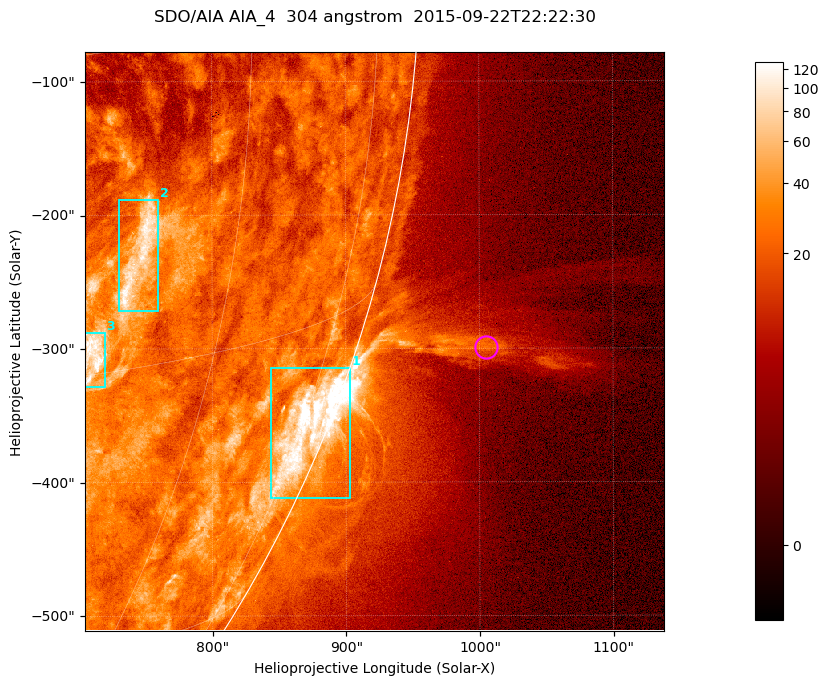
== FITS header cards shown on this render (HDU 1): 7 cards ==
TELESCOP= 'SDO/AIA '           / For AIA: SDO/AIA
INSTRUME= 'AIA_4   '           / For AIA: AIA_ATA1, AIA_ATA2, AIA_ATA3 or AIA_AT
WAVELNTH=                  304 / [angstrom] Wavelength
WAVEUNIT= 'angstrom'           / Wavelength unit: angstrom
DATE-OBS= '2015-09-22T22:22:30.123' / [ISO] Date when observation started; ISO 8
CTYPE1  = 'HPLN-TAN'           / CTYPE1; Typically HPLN
CTYPE2  = 'HPLT-TAN'           / CTYPE2; Typically HPLT

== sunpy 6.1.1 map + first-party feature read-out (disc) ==
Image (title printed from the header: SDO/AIA AIA_4  304 angstrom  2015-09-22T22:22:30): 722 x 722 px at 0.6 arcsec/px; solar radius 956 arcsec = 1593 px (partial field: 2.9% of the solar disc is inside the frame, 45% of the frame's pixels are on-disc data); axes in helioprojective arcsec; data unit not stated in the header (colour bar unlabelled)
Orientation: roll -0.132 deg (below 1 deg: not rotated)
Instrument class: DISC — disc imager (sunpy class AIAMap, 304 A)
Bright regions (active regions / flare kernels): reference = the on-disc median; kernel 7 px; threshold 5 sigma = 46.7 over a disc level ~23.1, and >= 1.15x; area >= 521 px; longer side >= 9 px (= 5.4 arcsec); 3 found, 3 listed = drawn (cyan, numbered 1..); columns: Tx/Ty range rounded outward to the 2 arcsec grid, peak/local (2 s.f.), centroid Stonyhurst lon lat
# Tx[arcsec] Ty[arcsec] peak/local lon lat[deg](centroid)
1 842..904 -412..-314 11 +77 -21
2 730..760 -272..-188 4.9 +52 -10
3 704..720 -328..-288 6 +50 -14
Off-limb structures (1.02-1.3 R_sun): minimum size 260 px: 5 found; the strongest spans PA ~250..255 deg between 1.02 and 1.21 R_sun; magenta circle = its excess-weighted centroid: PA ~255 deg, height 1.1 R_sun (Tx ~1004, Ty ~-300 arcsec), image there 4.7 x the reference